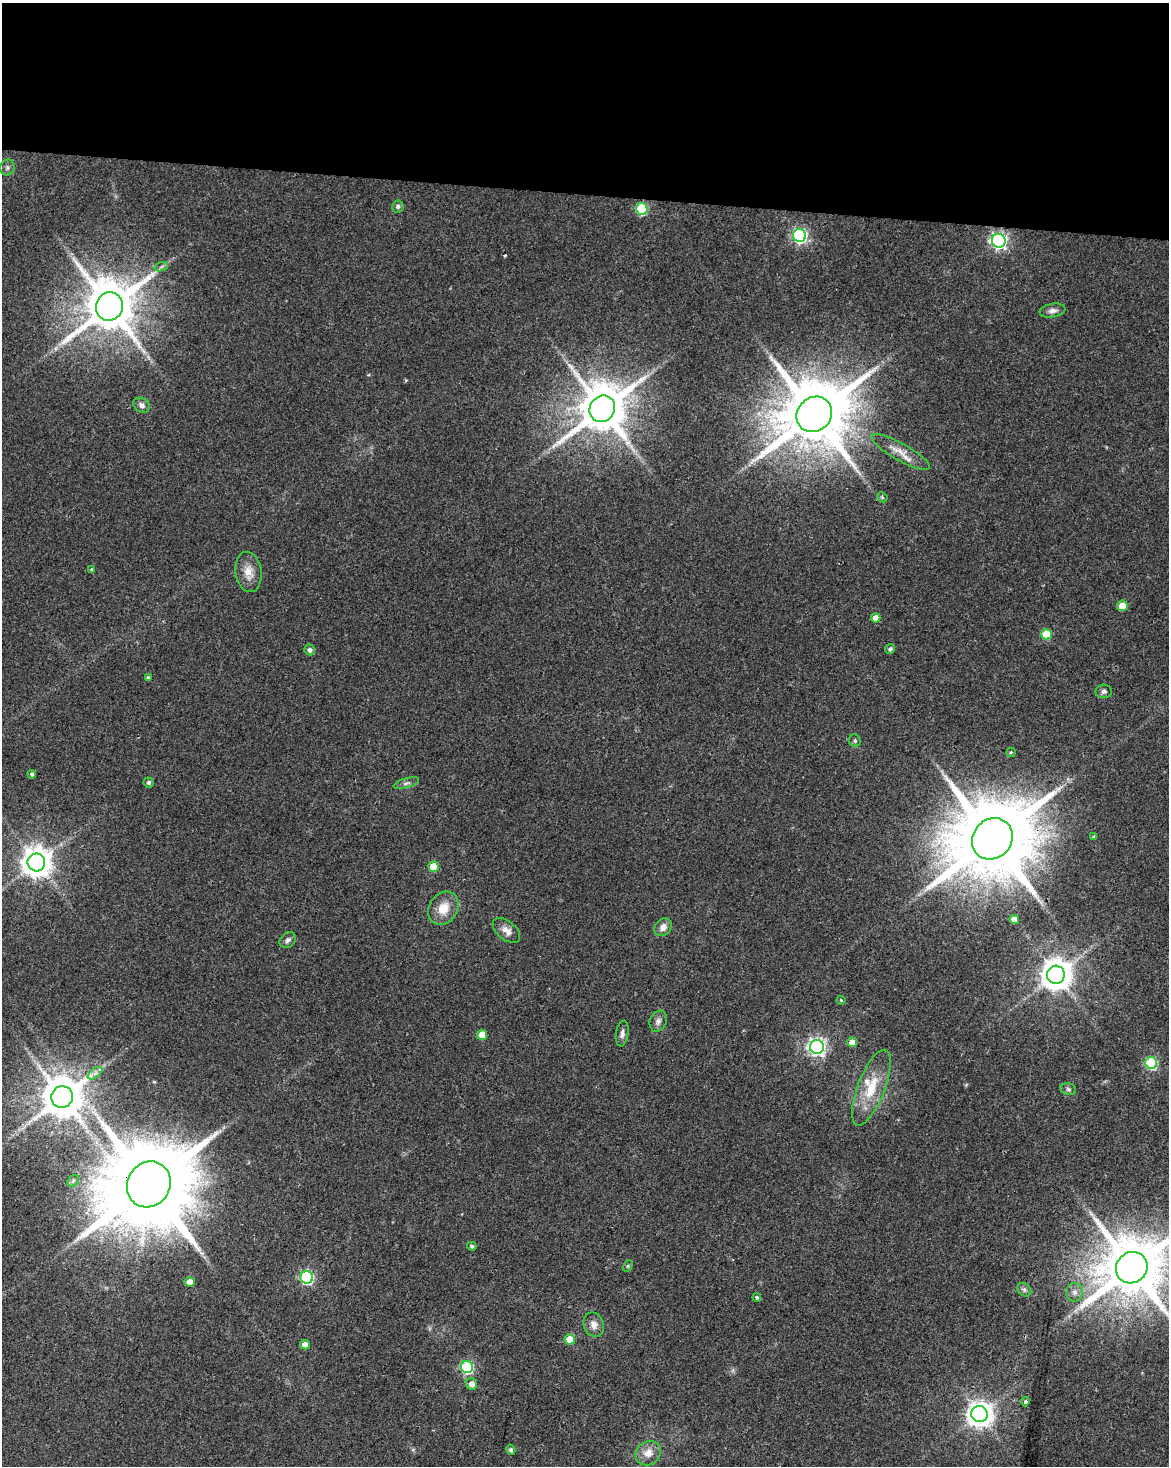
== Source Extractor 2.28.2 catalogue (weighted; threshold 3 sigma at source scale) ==
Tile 3 of 4 x 3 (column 3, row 1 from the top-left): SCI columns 2343-3509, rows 3211-4674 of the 4677 x 4900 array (HDU 1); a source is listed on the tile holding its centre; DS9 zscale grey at full resolution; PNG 1171 x 1468 px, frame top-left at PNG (2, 3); each listed source drawn as its Kron ellipse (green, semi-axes under 4 px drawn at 4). Shown black and unused: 13% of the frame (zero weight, under 2 of 3 exposures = <1% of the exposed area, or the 3 px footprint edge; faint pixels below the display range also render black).
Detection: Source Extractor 2.28.2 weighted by HDU 2 'WHT'; one run over the whole footprint, this tile lists its part. Background 0.0368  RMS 0.0047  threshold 0.0212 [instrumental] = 3 sigma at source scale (4.5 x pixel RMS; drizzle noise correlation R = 1.50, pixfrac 1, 0.0396/0.0396 arcsec/px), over >= 5 px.
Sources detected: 69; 1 too faint to see at this stretch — neither listed nor drawn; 1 inside a brighter listed object's ellipse — not listed separately; the other 67 listed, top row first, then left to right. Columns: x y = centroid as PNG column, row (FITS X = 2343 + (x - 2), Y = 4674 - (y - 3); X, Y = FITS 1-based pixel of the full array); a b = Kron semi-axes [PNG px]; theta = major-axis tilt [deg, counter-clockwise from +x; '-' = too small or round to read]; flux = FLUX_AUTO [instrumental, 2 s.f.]
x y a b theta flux
7 167 8 7 - 1.4
398 207 6 6 - 1.2
642 209 6 5 - 34
800 235 6 6 - 98
999 241 7 6 - 150
161 267 7 4 20 0.94
109 306 14 13 - 2800
1052 311 13 6 10 2.2
142 405 9 7 -34 2
602 409 14 12 51 2500
814 414 19 17 42 4900
901 452 33 8 -29 6.7
882 497 5 4 - 0.98
91 569 3 3 - 0.58
249 572 20 13 -81 6.3
1122 606 5 5 - 6.3
876 618 5 4 - 4.4
1046 634 5 5 - 14
890 649 5 4 - 1.3
310 650 5 5 - 1.6
148 678 4 3 - 0.99
1104 691 8 7 - 1.5
855 741 6 5 - 1
1011 752 5 4 - 0.57
32 774 4 4 - 1.1
149 782 5 5 - 1.1
406 783 13 5 16 1.6
1094 836 4 3 - 0.88
992 839 22 19 50 7400
36 862 9 9 - 710
434 867 5 5 - 11
443 908 17 14 56 8.3
1014 919 5 4 - 4.2
663 927 9 8 - 3.2
506 930 16 9 -39 3.5
288 940 9 7 44 1.6
1056 975 9 9 - 810
841 1000 4 4 - 0.49
658 1021 11 8 68 2.3
622 1033 13 6 81 1.9
482 1035 5 5 - 6.7
852 1042 5 4 - 4.2
817 1047 7 7 - 170
1151 1063 6 6 - 47
95 1073 8 4 37 1.5
871 1088 40 13 69 15
1068 1089 8 6 -16 1.1
62 1097 11 10 - 1800
73 1181 6 5 - 1
149 1184 23 21 59 9200
472 1246 5 4 - 0.89
628 1266 6 4 61 0.63
1132 1268 16 15 - 4000
307 1277 6 6 - 71
190 1282 5 5 - 4.3
1024 1290 7 6 - 1.3
1075 1292 9 8 - 2.4
757 1297 4 3 - 0.67
594 1325 12 10 -68 3.3
570 1339 5 5 - 9.8
305 1345 5 4 - 3.8
467 1367 6 6 - 54
472 1384 6 5 - 3.3
1025 1402 4 4 - 1.3
979 1414 8 8 - 480
511 1450 5 4 - 1.1
648 1453 13 11 39 5.1
Overlapping masked pixels (flux is a lower limit): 2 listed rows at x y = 992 839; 149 1184
Isophote crosses this tile's border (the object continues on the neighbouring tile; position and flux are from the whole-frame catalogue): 1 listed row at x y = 1132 1268